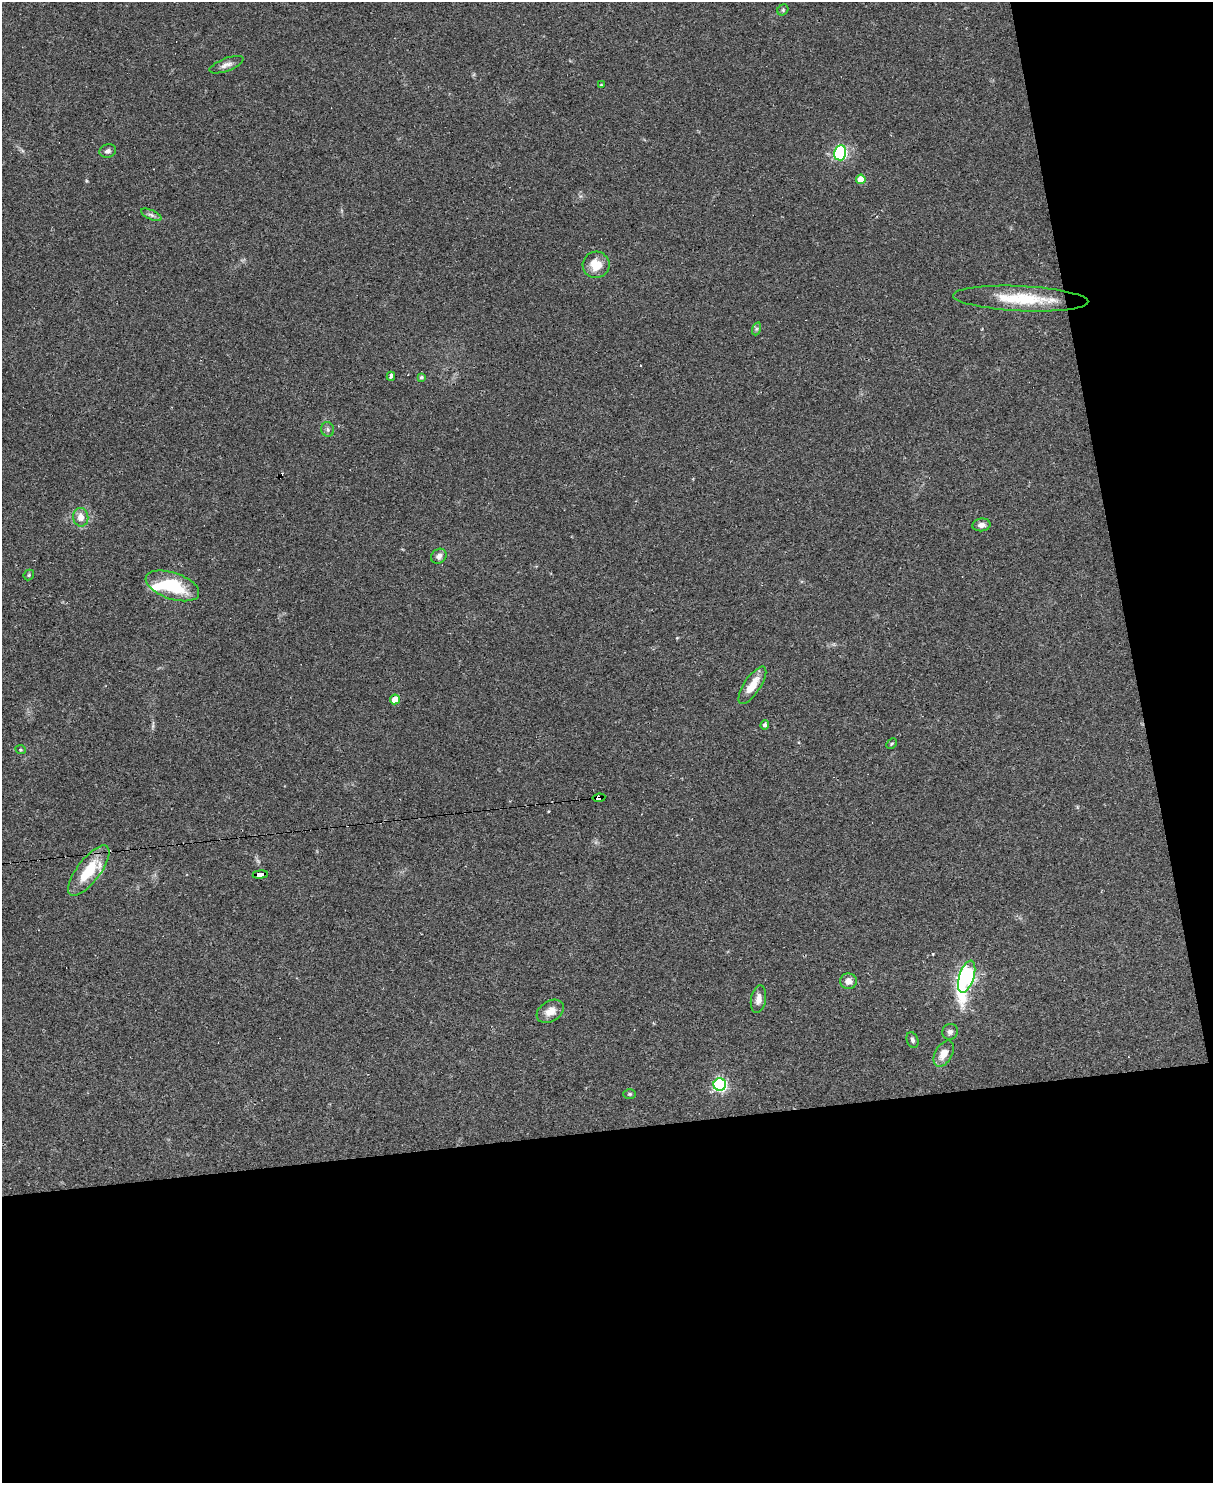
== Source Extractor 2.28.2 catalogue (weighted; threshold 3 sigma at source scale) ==
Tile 12 of 4 x 3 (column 4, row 3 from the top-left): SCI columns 3634-4844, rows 247-1727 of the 4844 x 4824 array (HDU 1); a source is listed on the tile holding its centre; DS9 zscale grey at full resolution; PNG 1215 x 1485 px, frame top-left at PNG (2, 2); each listed source drawn as its Kron ellipse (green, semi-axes under 4 px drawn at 4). Shown black and unused: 30% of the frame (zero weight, under 2 of 3 exposures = <1% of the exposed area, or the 3 px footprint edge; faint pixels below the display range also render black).
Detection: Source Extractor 2.28.2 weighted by HDU 2 'WHT'; one run over the whole footprint, this tile lists its part. Background 0.0698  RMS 0.0058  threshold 0.0262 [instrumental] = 3 sigma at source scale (4.5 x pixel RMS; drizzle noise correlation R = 1.50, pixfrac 1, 0.05/0.05 arcsec/px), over >= 5 px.
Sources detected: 40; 4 cosmic-ray / hot-pixel residue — neither listed nor drawn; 1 inside a brighter listed object's ellipse — not listed separately; the other 35 listed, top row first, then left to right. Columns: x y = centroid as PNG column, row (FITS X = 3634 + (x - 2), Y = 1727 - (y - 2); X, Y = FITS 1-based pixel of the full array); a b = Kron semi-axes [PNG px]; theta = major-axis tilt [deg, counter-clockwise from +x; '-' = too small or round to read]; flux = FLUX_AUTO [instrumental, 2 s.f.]
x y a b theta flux
783 10 6 5 - 0.9
226 65 18 6 21 3.1
601 85 4 4 - 0.53
108 151 8 6 15 1.9
840 153 7 6 - 100
861 179 5 4 - 9.1
151 215 11 4 -24 1.8
596 265 13 13 - 9.5
1021 299 68 12 -3 28
756 329 6 4 72 1
391 376 4 4 - 3.9
421 377 4 3 - 0.97
328 429 7 6 - 1.5
81 517 9 7 -84 5.1
981 525 9 6 7 3.1
439 556 8 7 - 2.4
29 575 6 4 48 0.82
172 586 28 13 -19 30
752 685 22 8 56 10
395 699 5 5 - 8.2
765 725 4 4 - 1.6
892 744 6 3 45 0.65
21 750 5 3 - 0.61
599 798 6 4 8 150
89 871 30 11 53 21
260 875 7 4 8 50
967 977 16 7 72 180
848 981 8 8 - 4.2
758 999 14 7 79 4.2
550 1011 14 10 32 6.2
950 1032 8 7 - 2
912 1040 8 5 -67 1.6
944 1054 14 8 60 6.3
720 1085 6 6 - 110
630 1094 6 5 - 0.85
Overlapping masked pixels (flux is a lower limit): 2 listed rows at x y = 599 798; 260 875